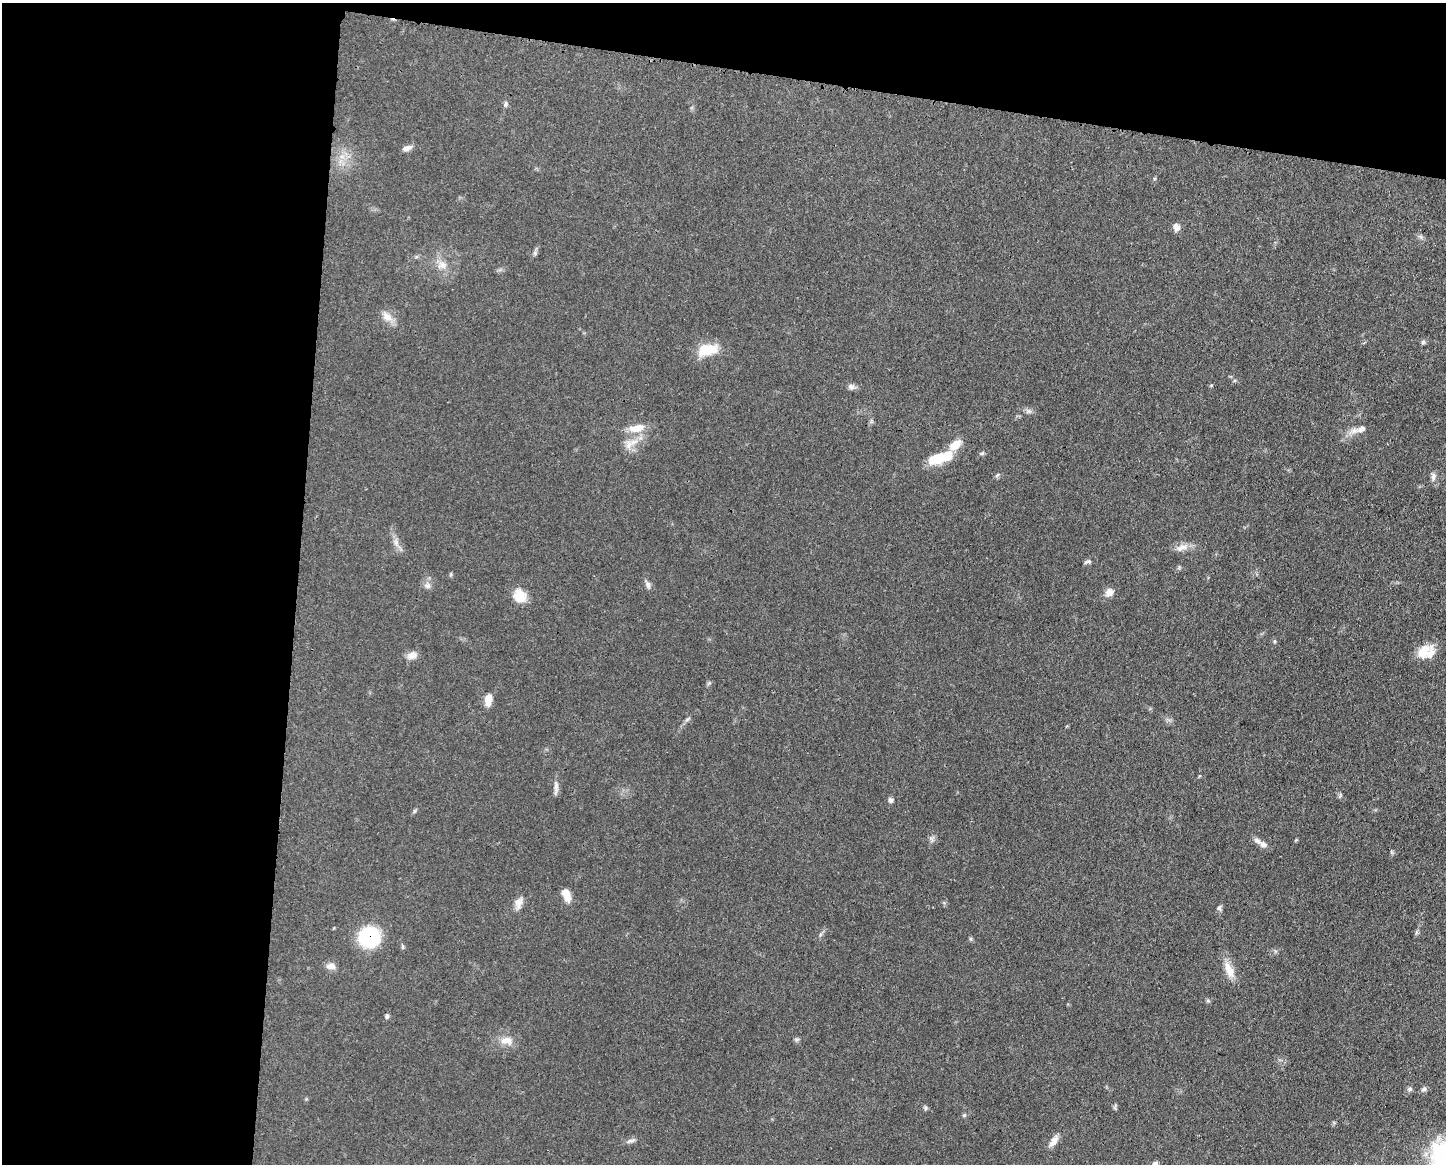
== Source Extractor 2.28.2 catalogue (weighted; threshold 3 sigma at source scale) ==
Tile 1 of 3 x 4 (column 1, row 1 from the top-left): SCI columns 114-1557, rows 3489-4650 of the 4672 x 4656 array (HDU 1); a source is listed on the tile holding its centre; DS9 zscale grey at full resolution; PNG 1448 x 1166 px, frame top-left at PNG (2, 3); no overlay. Shown black and unused: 27% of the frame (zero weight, under 3 of 4 exposures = <1% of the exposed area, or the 3 px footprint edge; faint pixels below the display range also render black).
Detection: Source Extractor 2.28.2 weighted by HDU 2 'WHT'; one run over the whole footprint, this tile lists its part. Background 0.0585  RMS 0.0042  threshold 0.019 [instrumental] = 3 sigma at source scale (4.5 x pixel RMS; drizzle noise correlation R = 1.50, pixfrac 1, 0.05/0.05 arcsec/px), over >= 5 px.
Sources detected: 54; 3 inside a brighter listed object's ellipse — not listed separately; the other 51 listed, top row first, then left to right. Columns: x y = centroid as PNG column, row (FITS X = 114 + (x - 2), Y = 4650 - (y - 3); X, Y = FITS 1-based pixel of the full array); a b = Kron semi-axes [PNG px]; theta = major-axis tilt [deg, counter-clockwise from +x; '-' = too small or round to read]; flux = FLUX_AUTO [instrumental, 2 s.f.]
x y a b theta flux
506 104 8 5 52 0.88
406 148 11 6 21 1.9
1176 227 9 7 -80 2.5
442 265 13 10 -6 3.6
387 317 15 11 -37 3.9
1423 342 6 6 - 0.76
708 350 25 13 12 11
851 387 9 7 -2 1.5
1029 411 9 6 0 1.2
637 428 21 10 10 6.1
1361 429 13 8 27 2.8
629 445 13 8 79 3.2
955 445 17 10 36 4.9
982 453 6 5 - 0.66
937 459 26 12 12 11
997 475 6 4 20 0.64
1433 477 13 5 89 1.5
396 542 10 6 81 1.9
1182 548 19 8 17 3.3
1085 562 9 4 28 0.68
451 574 6 4 72 0.47
428 585 8 7 - 1.6
648 585 10 7 -74 1.5
1109 592 10 9 - 3.1
520 596 16 14 -65 6.8
1275 641 6 4 89 0.5
1423 651 25 14 43 6.8
412 655 14 9 15 2.8
488 699 13 7 84 4.6
556 788 18 5 86 1.9
890 800 6 5 - 1.2
414 811 7 4 71 0.6
1263 844 11 7 -35 2
566 895 13 7 -68 5.5
519 903 15 10 73 2.9
1219 908 8 5 77 0.96
369 937 19 18 - 29
971 939 6 4 -71 0.58
331 966 13 8 -4 2.3
1229 970 25 9 -65 5.6
1208 1001 6 4 -19 0.56
387 1016 7 5 81 0.77
797 1039 7 4 19 0.7
505 1041 14 9 15 3.4
1409 1089 7 6 - 0.98
1424 1089 7 6 - 0.94
925 1108 6 4 90 0.66
964 1115 6 4 44 0.59
631 1141 14 5 15 1.4
1053 1141 15 7 56 3
1155 1163 8 5 1 0.91
Overlapping masked pixels (flux is a lower limit): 1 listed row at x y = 369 937
Isophote crosses this tile's border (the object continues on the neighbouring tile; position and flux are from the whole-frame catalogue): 1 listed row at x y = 1155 1163